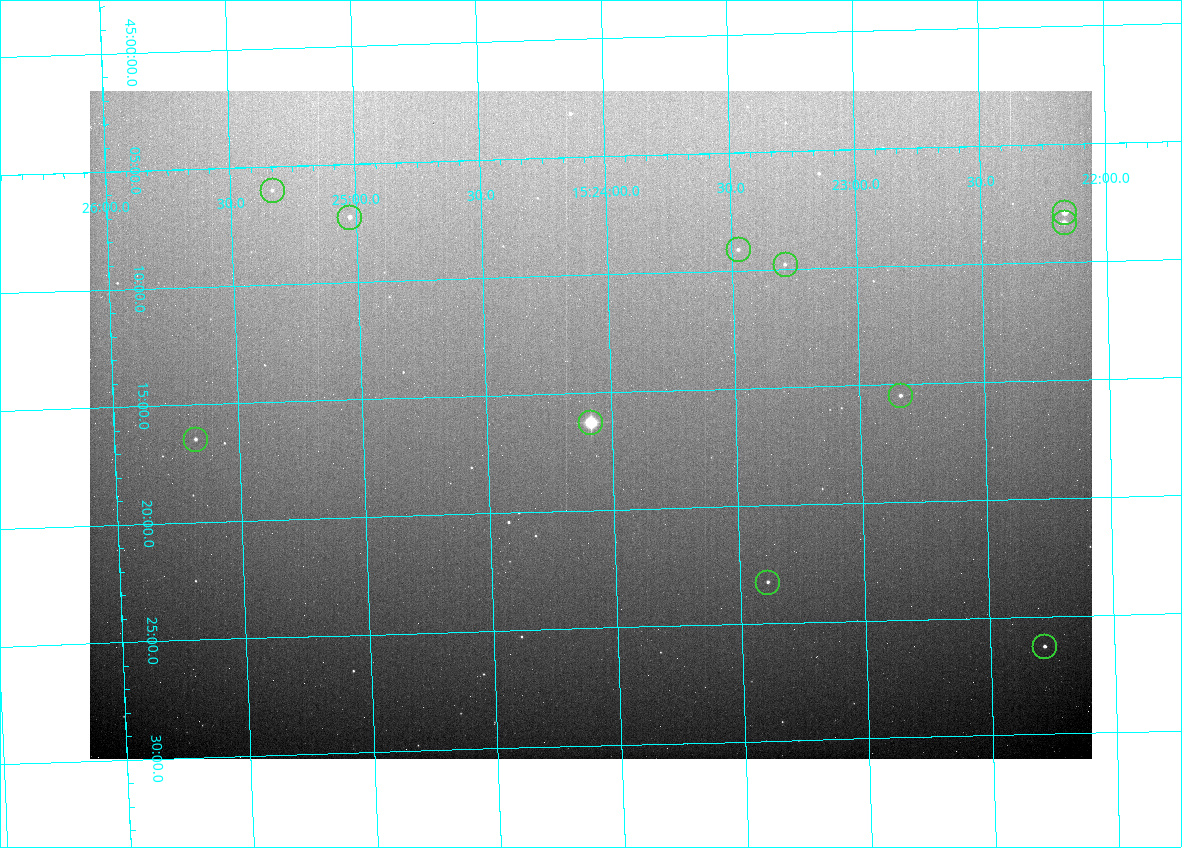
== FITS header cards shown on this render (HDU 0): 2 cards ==
NAXIS1  =                 1002 /fastest changing axis
NAXIS2  =                  668 /next to fastest changing axis

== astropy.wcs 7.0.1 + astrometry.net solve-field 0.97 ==
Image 1002 x 668 px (HDU 0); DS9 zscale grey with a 90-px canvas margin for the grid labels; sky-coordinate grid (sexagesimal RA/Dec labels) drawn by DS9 from the SOLVED WCS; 11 Tycho-2 reference stars matched to detected sources circled (green)
Header WCS: none
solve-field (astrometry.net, Tycho-2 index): SOLVED blind (the file carries no WCS)
Solved WCS: RA---TAN-SIP/DEC--TAN-SIP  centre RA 15:24:05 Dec +45:16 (231.02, +45.27 deg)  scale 2.54 arcsec/px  FOV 42.5' x 28.4'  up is -178 deg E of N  parity flipped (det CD > 0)
(file carries no celestial WCS; the grid is the blind solution)
Tycho-2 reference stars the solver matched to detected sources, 11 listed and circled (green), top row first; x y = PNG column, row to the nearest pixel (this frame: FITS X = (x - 90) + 1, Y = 668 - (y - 91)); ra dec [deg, ICRS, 3 dp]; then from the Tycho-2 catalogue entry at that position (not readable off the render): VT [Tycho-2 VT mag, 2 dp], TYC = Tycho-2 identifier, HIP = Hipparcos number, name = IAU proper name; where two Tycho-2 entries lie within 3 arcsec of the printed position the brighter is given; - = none
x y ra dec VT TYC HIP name
272 190 231.333 +45.100 12.23 3482-107-1 - -
1064 212 230.541 +45.132 9.55 3482-73-1 - -
349 217 231.257 +45.121 10.90 3482-113-1 - -
1064 222 230.542 +45.139 10.14 3482-1693-1 - -
738 249 230.869 +45.152 12.07 3482-1675-1 - -
785 264 230.822 +45.163 12.03 3482-1656-1 - -
900 395 230.710 +45.258 11.28 3482-1488-1 - -
590 422 231.021 +45.271 6.19 3482-1697-1 75369 -
195 439 231.419 +45.274 11.55 3482-1530-1 - -
767 582 230.848 +45.387 12.01 3482-1324-1 - -
1044 646 230.571 +45.438 10.99 3482-1241-1 - -